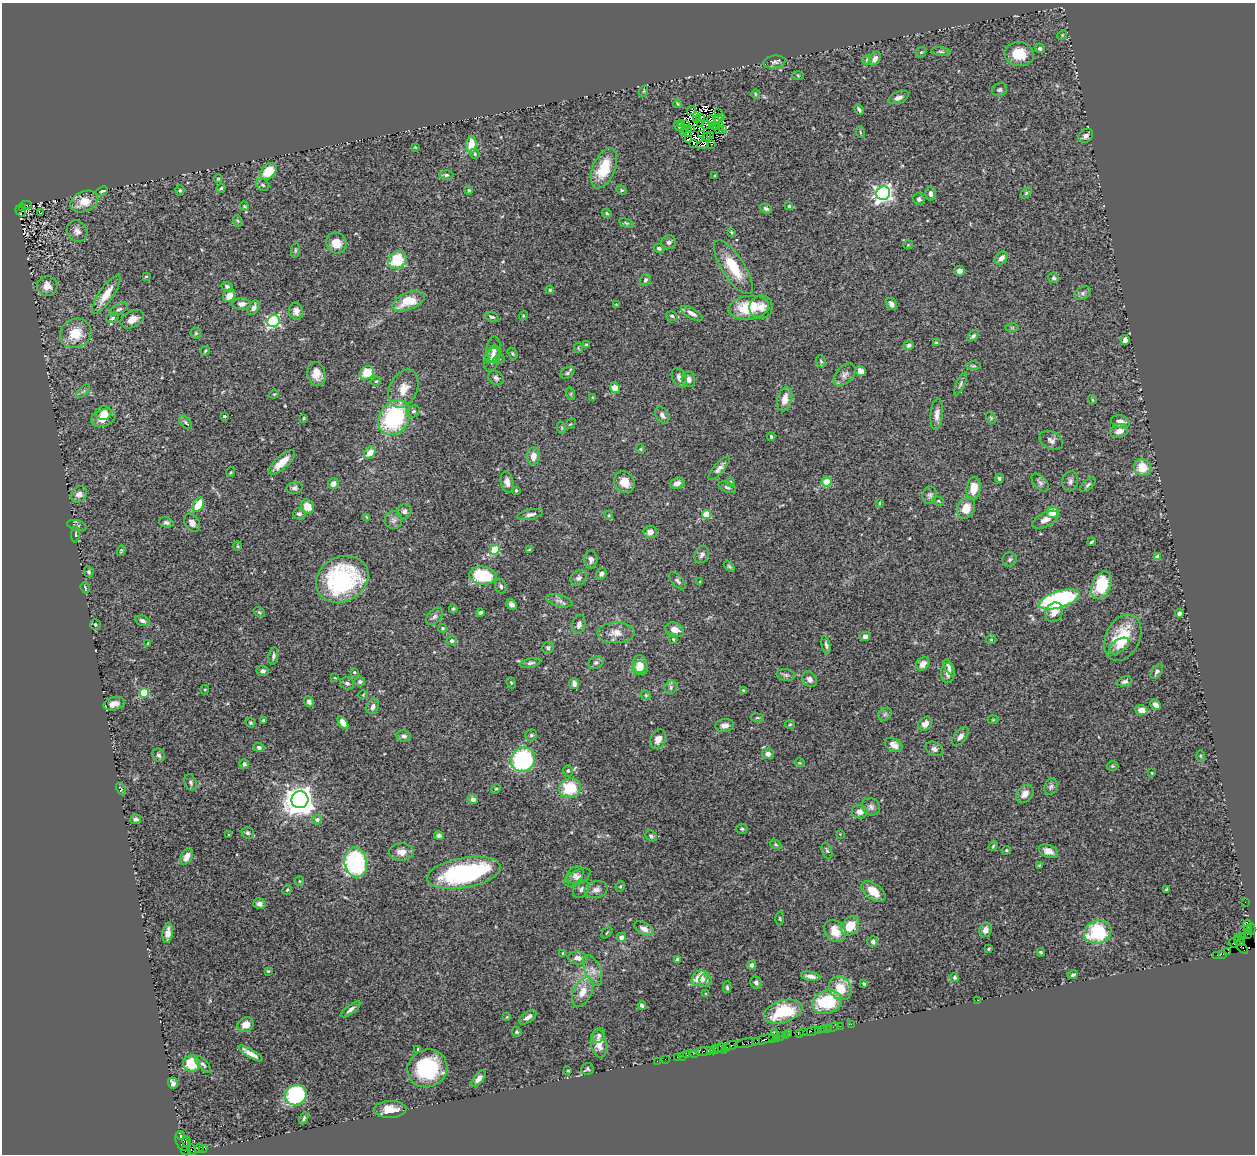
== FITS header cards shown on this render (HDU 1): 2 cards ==
NAXIS1  =                 1253
NAXIS2  =                 1152

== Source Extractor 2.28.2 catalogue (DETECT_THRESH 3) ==
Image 1253 x 1152 px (HDU 1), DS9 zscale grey, 1 PNG px = 1 image px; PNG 1257 x 1156 px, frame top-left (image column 1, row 1152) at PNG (2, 3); each listed source drawn as its Kron ellipse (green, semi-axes under 4 px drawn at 4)
Background 1.37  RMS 0.045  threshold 0.135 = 3 sigma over >= 5 px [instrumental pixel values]
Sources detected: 449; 8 with non-positive FLUX_AUTO (blend fragments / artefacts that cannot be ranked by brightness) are neither listed nor drawn; the other 441 listed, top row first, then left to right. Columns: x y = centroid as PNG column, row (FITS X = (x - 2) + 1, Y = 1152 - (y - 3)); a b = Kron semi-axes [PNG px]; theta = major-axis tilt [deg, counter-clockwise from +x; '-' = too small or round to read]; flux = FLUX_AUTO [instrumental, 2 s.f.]
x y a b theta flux
1062 35 5 4 - 3.1
1040 48 5 4 - 6.9
921 52 6 4 42 4
941 52 10 4 -5 5.9
1019 54 14 12 -9 69
875 59 7 5 57 14
867 60 5 4 - 4.6
774 62 11 6 6 10
798 75 6 4 -3 3.1
999 90 8 6 23 6.9
644 91 6 3 71 2.3
755 94 5 3 - 2.8
899 98 10 5 22 14
677 104 4 3 - 3.8
691 110 4 2 - 5.2
859 110 5 3 - 7.2
719 113 2 2 - 3.5
696 116 3 2 - 5.1
701 117 3 2 - 3
722 118 3 2 - 6.9
718 119 4 3 - 2.7
697 120 2 2 - 0.49
711 121 6 3 -73 0.36
682 124 3 2 - 2.7
701 124 2 2 - 2.8
685 125 2 2 - 2.8
706 125 4 3 - 2.5
679 126 6 4 -58 8.1
714 126 2 2 - 5.3
720 126 4 2 - 1.9
692 129 3 2 - 5.1
718 129 6 2 -43 1.3
722 130 3 3 - 2.4
688 131 5 3 - 1.1
683 132 4 2 - 0.099
860 132 6 3 -72 3
702 134 3 2 - 0.3
706 136 2 2 - 3.1
710 136 4 2 - 2.9
1086 136 8 6 39 14
688 139 3 2 - 2.6
694 143 4 2 - 1.4
711 144 2 2 - 1.3
471 145 8 5 85 57
703 145 6 3 16 26
415 147 4 3 - 2.5
475 154 5 4 - 5.5
604 168 21 11 67 100
268 171 9 6 44 78
446 175 7 5 1 6
715 176 3 3 - 2.7
218 179 4 3 - 2.8
263 185 7 5 -32 6
221 188 5 3 - 4.7
180 190 5 4 - 4.1
469 190 4 4 - 4.7
622 190 5 4 - 3.7
102 191 6 3 26 5.5
883 193 7 6 - 1100
1026 193 6 4 46 4.3
930 194 7 5 -90 13
919 199 6 5 - 9.1
84 202 14 10 23 51
26 205 5 3 - 230
244 206 5 4 - 3.2
789 206 4 3 - 6.9
22 207 4 2 - 320
766 208 6 4 -24 7.1
20 211 6 4 -54 200
41 213 3 3 - 5.6
607 213 5 4 - 4.6
238 221 6 3 -71 3.5
626 223 8 4 -26 4.8
77 231 11 9 -54 17
731 232 4 3 - 3
669 242 7 7 - 8.4
336 243 11 9 -60 44
908 245 5 4 - 3
659 248 5 4 - 7.2
295 250 7 3 82 3.8
1001 258 7 5 45 19
397 260 10 8 42 100
733 267 31 11 -57 99
959 271 5 5 - 13
146 276 4 3 - 3.2
1054 278 5 5 - 6.1
645 280 6 5 - 6.7
47 286 10 10 - 32
227 287 6 4 -25 8.3
550 290 4 3 - 2.9
1082 293 9 6 27 8.5
106 294 23 7 55 47
229 296 7 5 48 26
408 301 17 8 22 77
242 304 9 6 -1 13
616 304 4 2 - 2.1
891 304 6 5 - 15
761 307 12 11 - 27
254 308 8 5 58 13
749 308 20 12 8 110
119 309 10 5 28 8.5
296 311 8 7 - 15
692 313 12 5 -30 16
523 316 5 4 - 2.8
672 316 6 4 -15 6
492 317 7 4 -20 7.1
112 318 6 4 19 5.5
132 319 12 8 27 27
274 321 6 6 - 380
1012 328 7 4 0 4.6
76 333 16 14 30 71
196 333 6 5 - 4.3
973 336 6 4 45 7.1
1125 340 4 4 - 16
936 343 3 2 - 2.8
586 345 4 3 - 3.8
909 345 5 4 - 8.5
578 348 5 4 - 3.3
494 350 13 7 86 16
205 351 5 2 - 3.5
493 354 9 6 58 11
513 354 6 4 -59 4.2
499 359 6 4 20 3.9
492 360 12 7 72 14
821 361 6 4 -68 4.3
974 366 7 3 0 4.2
861 371 6 5 - 23
367 373 8 6 33 65
567 373 7 5 32 6
316 374 12 9 -78 33
845 375 13 8 46 16
496 378 8 6 -32 8.9
679 378 10 6 -64 17
688 379 8 7 - 15
376 381 5 4 - 2.9
961 384 12 4 66 7.2
615 388 5 4 - 38
404 389 20 13 65 46
83 391 9 3 44 5.6
274 394 5 4 - 3.2
571 394 6 4 -73 3.8
592 398 4 3 - 3
785 399 12 7 76 29
1092 400 5 3 - 3.4
414 411 6 6 - 7.5
103 413 8 7 - 24
937 414 16 6 84 18
662 415 9 6 -62 12
224 416 3 3 - 4.1
394 417 19 14 56 340
103 418 13 8 21 39
303 418 3 2 - 3.3
991 418 6 4 -57 3
186 422 8 4 -46 5.2
1121 422 9 6 -13 23
570 424 6 3 36 3
562 428 6 4 -72 3.6
1119 431 9 7 19 23
771 437 4 3 - 4.1
1051 440 12 8 -27 14
640 449 5 4 - 3.5
370 453 7 5 50 36
533 456 9 6 87 26
282 462 17 6 41 45
1142 467 9 8 - 61
719 468 15 5 49 14
231 472 5 3 - 2.4
999 478 4 4 - 5.4
1070 481 10 7 79 11
507 482 11 6 -79 15
624 482 11 10 - 38
730 482 5 4 - 4.1
826 482 5 4 - 64
677 483 7 5 18 18
1040 483 10 6 -47 9.7
333 484 6 5 - 18
1088 485 9 5 43 6.5
727 487 9 5 -24 7.6
294 488 8 6 10 8.3
973 489 11 7 82 46
516 490 3 3 - 4.7
79 494 9 7 40 21
930 495 8 7 - 8.5
938 501 6 4 -27 3.4
879 503 3 2 - 2.7
198 505 7 5 60 68
307 507 7 6 - 40
966 508 11 8 64 47
404 511 7 7 - 8.9
1053 512 6 5 - 54
299 514 6 5 - 8.4
530 514 13 5 12 12
609 515 4 4 - 3.9
706 515 4 4 - 96
367 517 4 3 - 3.1
393 520 9 9 - 12
1045 520 14 7 28 21
166 522 7 5 -18 7.3
192 523 10 7 -57 17
77 526 10 5 -16 6.8
650 532 6 6 - 23
76 534 8 3 86 3.5
1092 542 4 2 - 3.8
238 546 5 3 - 2.7
495 550 5 4 - 140
529 550 4 2 - 2.9
121 551 5 3 - 3.5
702 555 9 7 63 10
1158 557 4 4 - 32
591 559 9 6 -89 11
1010 560 7 7 - 7.8
729 566 6 4 -41 4.4
89 572 5 4 - 5.8
601 574 6 5 - 9.7
483 575 14 9 -6 140
579 578 9 7 34 9.2
342 579 27 22 28 350
677 581 10 5 -47 8.4
700 582 3 2 - 2.7
1101 585 14 9 65 120
501 586 7 5 -71 7.5
85 588 6 3 -72 4.2
1059 599 21 8 18 530
559 601 13 6 -15 13
512 605 6 5 - 11
453 609 4 4 - 3.9
259 612 6 4 -30 4.2
1054 612 10 8 52 28
481 613 4 3 - 9.4
1179 614 4 4 - 11
434 616 10 6 48 9.1
142 621 7 5 -15 9.6
579 624 10 6 78 14
95 625 5 5 - 5.9
443 628 4 4 - 3.9
675 630 9 6 -23 23
616 633 19 10 2 31
865 636 5 4 - 12
1123 638 24 17 65 110
673 639 4 3 - 3.4
991 639 5 5 - 4
452 641 5 4 - 8.1
148 643 3 3 - 3.7
826 645 9 3 -78 7.2
1119 646 11 6 34 20
548 648 6 5 - 5.7
273 656 9 4 81 7.2
530 663 10 4 13 8.5
596 663 8 5 26 6.6
640 664 8 7 - 31
923 664 7 6 - 21
949 667 9 3 -60 8
640 668 8 7 - 31
263 671 6 5 - 11
354 672 3 3 - 3.9
1157 672 8 5 57 7.1
948 673 10 6 -86 20
786 675 9 6 -10 7.9
335 678 4 2 - 1.9
809 679 8 7 - 15
360 682 5 5 - 6.3
1124 682 7 5 14 8.7
347 683 7 6 - 8.5
511 683 6 4 -68 3.8
574 684 5 5 - 9.1
671 687 7 6 - 8.6
205 690 4 4 - 3.1
743 690 3 2 - 2.3
144 693 5 4 - 130
363 695 5 3 - 2.5
646 695 5 4 - 3.8
309 702 5 4 - 11
114 704 11 6 15 23
1156 705 6 4 -45 16
373 707 8 6 69 13
1141 710 6 5 - 25
885 714 7 5 44 7.2
757 718 6 3 -7 3.2
263 720 4 3 - 4.6
993 720 5 3 - 3
343 722 7 4 -57 22
250 723 5 4 - 4.1
790 724 5 4 - 3.6
925 724 8 6 45 19
725 725 9 6 7 21
531 735 6 5 - 5.1
403 736 7 5 -11 12
960 736 11 6 53 13
658 739 10 7 61 23
894 745 10 6 -30 22
259 747 5 4 - 8.2
934 749 9 6 -28 11
768 754 6 5 - 12
159 755 7 5 -56 6.6
1200 756 6 4 -89 3.3
523 759 13 11 50 390
800 763 5 3 - 2.8
244 764 5 4 - 7.8
1112 766 6 5 - 3.5
568 771 6 5 - 4.6
1152 773 3 2 - 2.2
190 782 8 5 -72 7.7
1051 787 9 6 71 8.9
570 788 11 9 19 120
121 789 6 3 -60 3.1
496 789 5 4 - 3.6
1025 794 10 7 50 21
473 799 5 5 - 11
300 800 8 8 - 3700
871 807 9 8 - 11
860 812 8 6 -2 20
136 819 5 4 - 7.4
317 820 5 5 - 8.9
742 829 5 5 - 4.4
248 833 6 6 - 6.8
840 834 2 2 - 1.7
229 835 3 2 - 1.9
439 836 5 4 - 6.4
651 836 6 5 - 8
775 844 6 3 -31 3.7
993 846 5 3 - 3.4
1006 850 5 4 - 4.2
827 851 8 5 -71 5.8
1048 851 10 6 -22 23
401 852 12 8 1 25
187 857 9 5 63 25
356 862 15 11 -79 480
1039 865 4 3 - 3
464 873 37 15 10 470
575 875 10 7 44 12
577 877 14 7 27 16
299 881 5 4 - 3.2
620 886 5 4 - 3.9
581 889 10 7 54 11
1166 889 4 3 - 5.2
287 890 5 4 - 3.9
596 890 12 8 13 18
873 891 14 7 -37 47
1245 902 2 2 - 21
259 904 6 5 - 12
780 919 7 3 -88 3.4
1247 925 5 3 - 83
850 926 10 8 53 60
644 929 11 6 -28 16
1251 929 6 3 -75 57
986 930 7 6 - 18
1247 930 4 2 - 110
835 931 12 10 -45 42
1098 932 14 11 19 200
168 933 10 5 81 17
607 933 7 2 45 2.5
1247 934 2 2 - 30
1243 936 2 2 - 28
621 937 5 4 - 16
1239 938 3 3 - 85
1239 941 6 3 -31 120
873 942 5 5 - 7.7
1234 943 5 2 - 54
1242 948 7 3 -46 94
989 949 3 3 - 3.1
1041 952 4 2 - 3.7
1228 952 4 2 - 69
563 953 4 4 - 3.6
1223 954 4 2 - 110
1217 955 2 2 - 22
578 958 9 6 -5 17
677 959 4 3 - 4.4
752 965 5 4 - 14
593 970 16 7 -67 23
268 971 3 3 - 2.7
1073 975 5 4 - 6
811 976 10 4 -9 15
954 977 4 4 - 4.5
700 978 9 7 45 62
705 980 6 6 - 9.4
756 983 6 5 - 8
864 984 3 3 - 4.5
727 987 6 4 -88 4.8
840 988 12 11 - 61
583 992 16 9 64 36
706 994 4 3 - 3.1
978 1000 2 2 - 11
827 1002 15 11 17 180
642 1005 4 3 - 7
351 1009 12 4 36 11
783 1012 20 11 17 150
507 1017 4 4 - 2.9
528 1017 10 5 35 14
851 1024 2 2 - 37
246 1025 8 7 - 23
840 1026 2 2 - 47
833 1027 6 2 21 57
827 1028 3 2 - 78
823 1029 2 2 - 47
818 1030 2 2 - 32
804 1031 2 2 - 32
811 1031 8 3 12 150
517 1032 5 4 - 4.7
774 1033 2 2 - 48
800 1033 2 2 - 34
789 1034 2 2 - 21
599 1035 7 6 - 7.4
785 1035 3 2 - 84
781 1037 3 2 - 84
777 1038 2 2 - 33
773 1039 4 2 - 120
764 1040 12 3 14 640
747 1043 13 4 10 400
599 1044 14 8 -79 34
731 1046 7 3 16 250
727 1047 3 2 - 64
718 1048 3 2 - 120
722 1048 6 2 -51 70
418 1049 3 3 - 5.7
714 1049 5 2 - 200
711 1050 3 3 - 94
704 1051 9 3 9 220
251 1053 14 3 -31 22
695 1053 2 2 - 20
687 1055 4 3 - 160
683 1056 3 2 - 52
677 1057 3 2 - 68
665 1059 2 2 - 7.4
657 1061 2 2 - 13
192 1064 8 8 - 77
203 1064 10 4 -46 7.3
427 1068 20 18 27 200
587 1069 6 6 - 5.7
568 1070 3 2 - 2.7
479 1079 10 5 49 16
173 1083 5 4 - 14
296 1095 11 10 - 370
390 1109 16 8 2 37
304 1118 6 3 66 5.2
181 1135 4 3 - 420
182 1141 9 6 -67 790
186 1142 5 3 - 120
199 1148 5 2 - 100
192 1149 5 4 - 71
203 1149 4 3 - 340
186 1151 5 3 - 71
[8 non-positive-flux detections neither listed nor drawn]